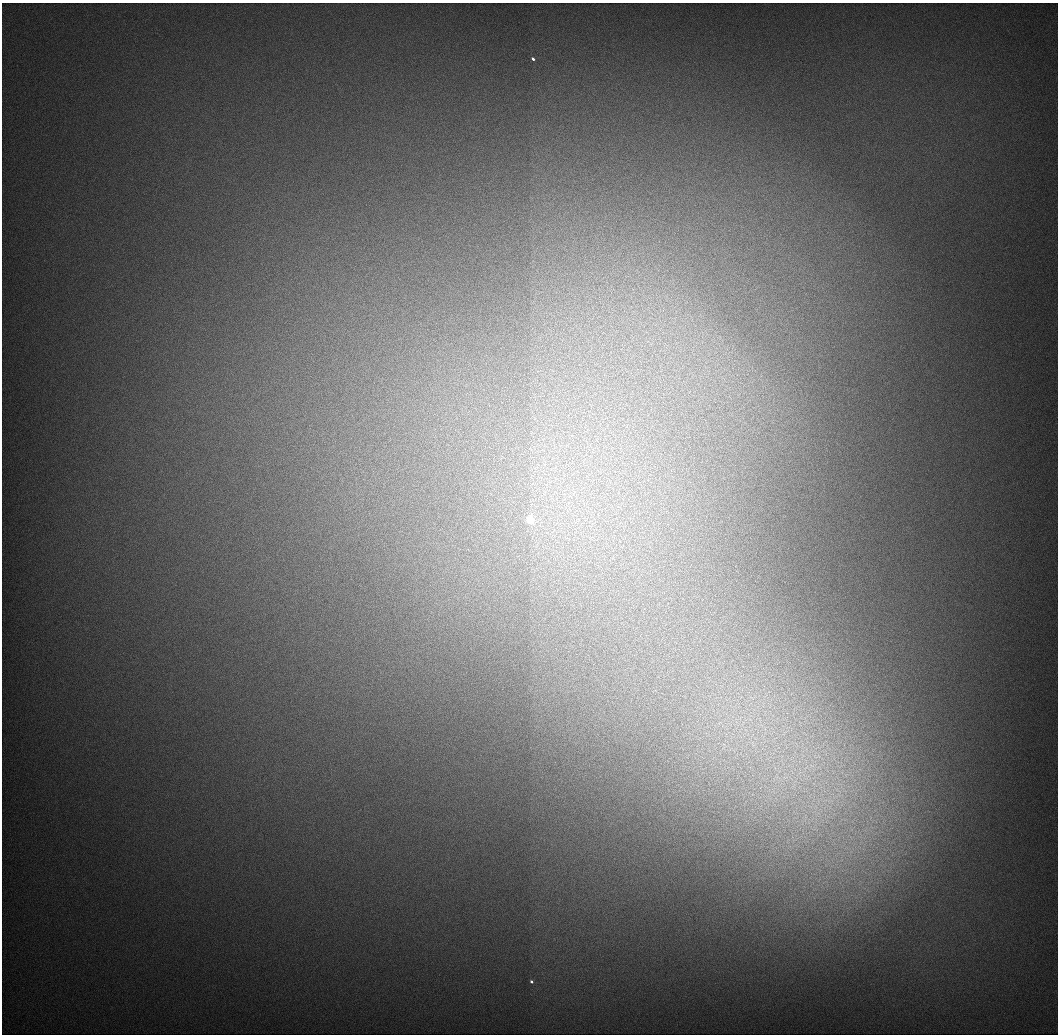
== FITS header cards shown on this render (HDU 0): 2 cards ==
NAXIS1  =                 1056 / Length of Axis 1 (Serial)
NAXIS2  =                 1032 / Length of Axis 2 (Parallel)

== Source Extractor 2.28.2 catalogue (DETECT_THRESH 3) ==
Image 1056 x 1032 px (HDU 0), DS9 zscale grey, 1 PNG px = 1 image px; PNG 1060 x 1036 px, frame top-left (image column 1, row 1032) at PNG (2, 3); no overlay
Background 547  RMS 5.8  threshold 17.4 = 3 sigma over >= 5 px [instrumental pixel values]
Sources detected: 11; all 11 listed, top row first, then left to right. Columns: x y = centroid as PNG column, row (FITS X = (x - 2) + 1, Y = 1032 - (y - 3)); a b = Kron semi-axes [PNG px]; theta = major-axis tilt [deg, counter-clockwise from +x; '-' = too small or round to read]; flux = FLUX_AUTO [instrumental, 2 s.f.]
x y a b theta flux
533 59 4 3 - 920
530 520 4 3 - 29000
819 756 8 5 -31 1500
812 766 14 8 -3 4600
785 777 13 6 17 3400
793 786 12 7 54 3300
837 790 11 4 -29 1700
827 800 22 7 -4 6500
817 814 12 6 38 3300
805 817 16 5 79 3200
531 982 3 3 - 1200